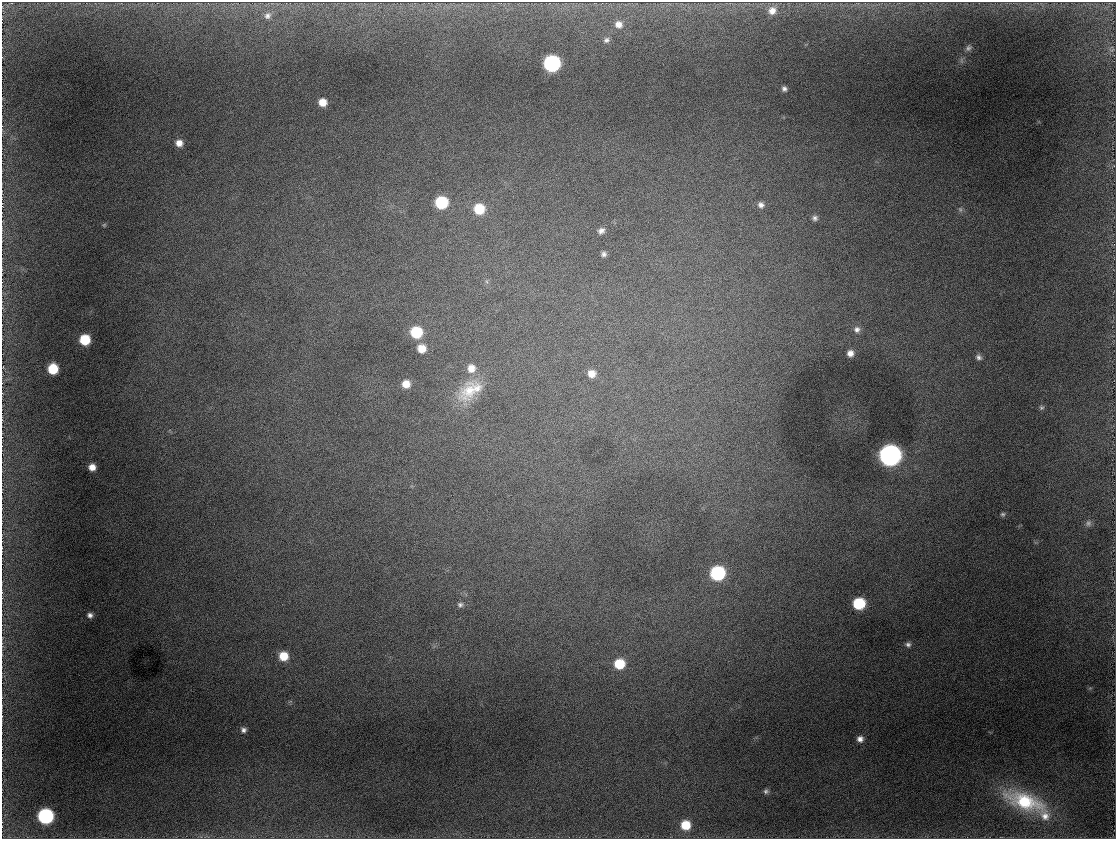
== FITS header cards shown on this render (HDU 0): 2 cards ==
NAXIS1  =                 1114
NAXIS2  =                  837

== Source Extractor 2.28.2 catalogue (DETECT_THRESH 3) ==
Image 1114 x 837 px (HDU 0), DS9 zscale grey, 1 PNG px = 1 image px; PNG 1118 x 841 px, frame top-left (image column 1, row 837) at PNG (2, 2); no overlay
Background 877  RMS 12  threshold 35.5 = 3 sigma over >= 5 px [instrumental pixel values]
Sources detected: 48; all 48 listed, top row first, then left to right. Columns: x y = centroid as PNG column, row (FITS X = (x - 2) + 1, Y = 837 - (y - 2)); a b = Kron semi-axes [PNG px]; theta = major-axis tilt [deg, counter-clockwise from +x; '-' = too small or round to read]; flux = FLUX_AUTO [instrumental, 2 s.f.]
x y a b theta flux
772 11 9 8 - 6500
267 16 9 8 - 3600
618 24 8 8 - 5500
606 40 8 6 34 2300
968 48 7 6 - 2100
552 63 9 9 - 200000
784 89 4 4 - 2200
322 102 7 6 - 9900
179 143 7 7 - 6200
441 202 8 8 - 60000
761 205 8 8 - 3700
479 209 9 9 - 29000
960 209 8 6 -89 1900
815 218 6 6 - 2500
104 225 6 4 44 890
601 231 8 6 33 3500
604 254 6 6 - 2500
857 329 9 9 - 4300
416 332 9 8 - 44000
85 340 8 7 - 30000
422 349 9 8 - 11000
850 353 7 7 - 5500
979 357 8 6 -34 2800
471 368 10 9 - 8400
53 369 8 7 - 28000
592 374 8 8 - 7800
406 384 8 8 - 10000
477 388 19 14 66 14000
469 390 38 22 50 33000
1041 407 7 6 - 1700
890 455 10 9 - 660000
92 467 6 6 - 6700
1003 514 6 5 - 1500
1088 523 9 8 - 2800
718 573 9 9 - 110000
859 604 8 8 - 51000
460 605 8 7 - 2400
90 615 5 4 - 2600
908 644 7 6 - 2500
283 656 8 8 - 17000
619 664 9 8 - 28000
243 730 6 6 - 2500
860 739 6 6 - 3800
766 791 7 6 - 2100
1025 801 47 18 -20 59000
46 816 8 8 - 180000
1045 816 16 12 -71 8700
685 825 8 8 - 20000